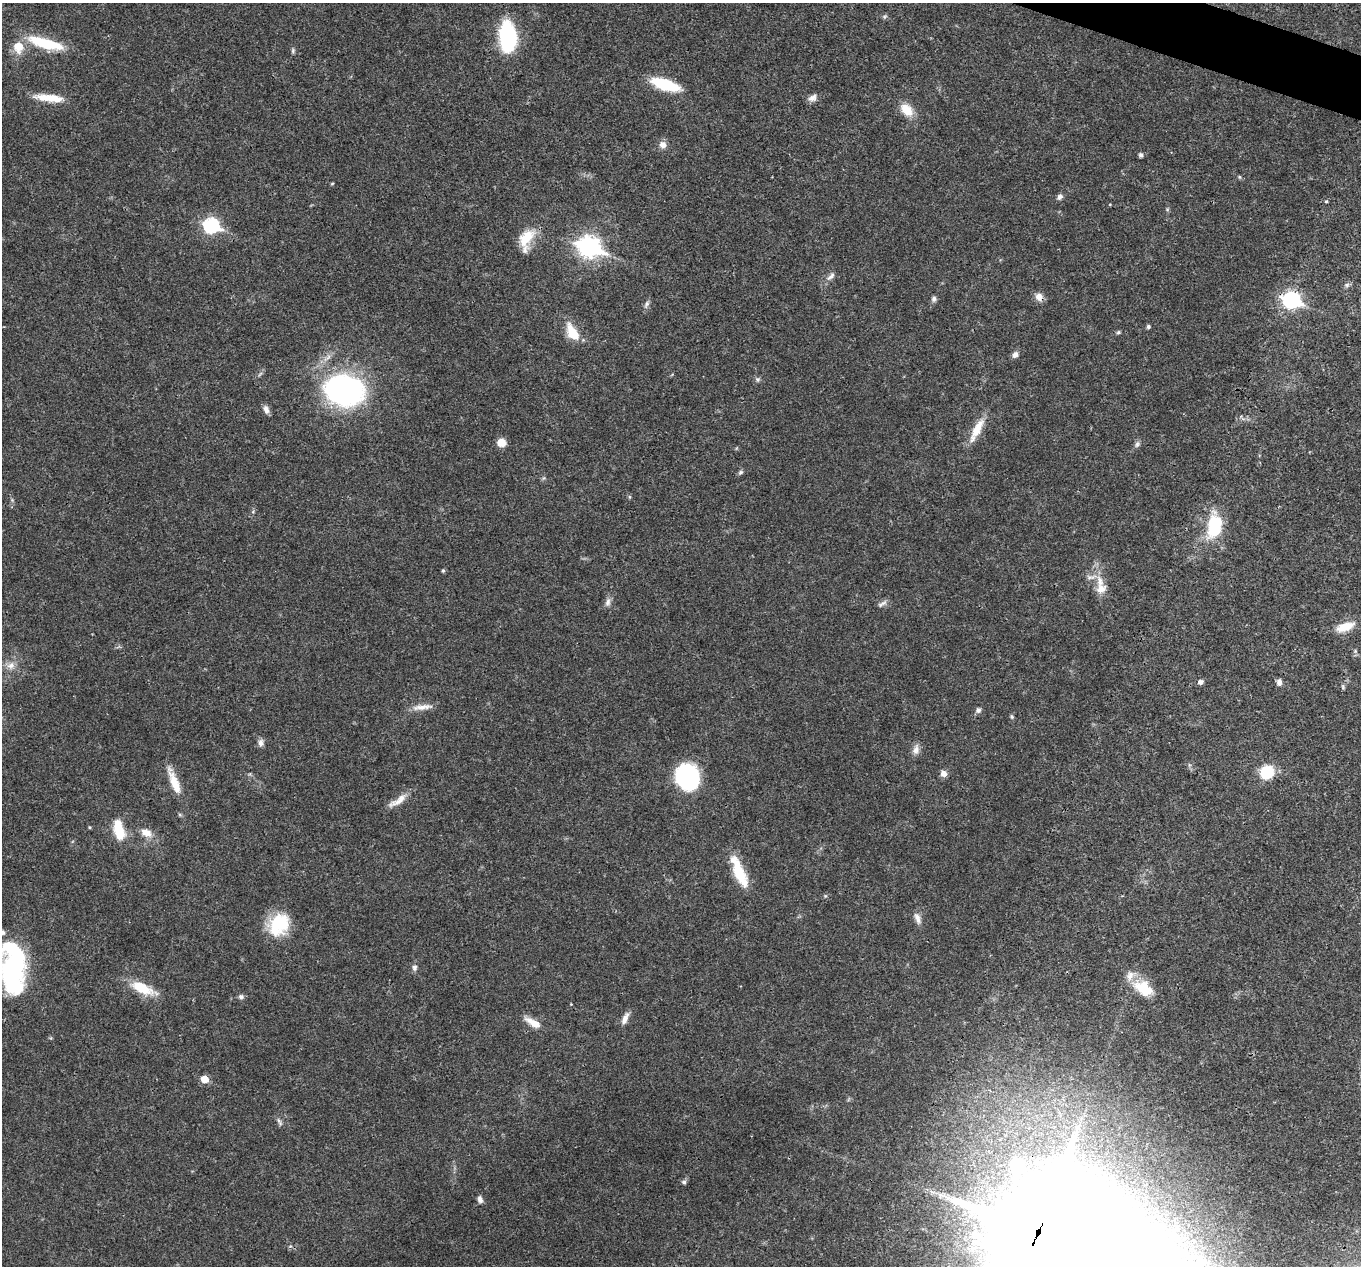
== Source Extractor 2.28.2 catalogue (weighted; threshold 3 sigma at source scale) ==
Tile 10 of 4 x 4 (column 2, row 3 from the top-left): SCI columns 1365-2723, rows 1532-2795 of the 5444 x 5458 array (HDU 1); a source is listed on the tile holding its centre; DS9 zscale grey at full resolution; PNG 1363 x 1268 px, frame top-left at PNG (2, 3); no overlay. Shown black and unused: <1% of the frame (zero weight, under 3 of 4 exposures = <1% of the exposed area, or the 3 px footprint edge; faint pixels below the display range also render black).
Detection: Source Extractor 2.28.2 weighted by HDU 2 'WHT'; one run over the whole footprint, this tile lists its part. Background 0.0168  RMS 0.0022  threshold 0.00981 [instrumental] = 3 sigma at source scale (4.5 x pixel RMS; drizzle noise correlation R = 1.50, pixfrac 1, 0.05/0.05 arcsec/px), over >= 5 px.
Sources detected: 80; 4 inside a brighter listed object's ellipse — not listed separately; the other 76 listed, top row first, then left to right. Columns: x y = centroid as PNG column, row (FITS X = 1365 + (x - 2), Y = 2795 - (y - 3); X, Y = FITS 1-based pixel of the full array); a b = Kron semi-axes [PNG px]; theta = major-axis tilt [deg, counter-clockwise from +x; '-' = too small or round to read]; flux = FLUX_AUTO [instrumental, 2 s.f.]
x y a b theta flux
885 16 6 4 19 0.33
507 37 27 14 -83 24
45 43 43 11 -15 9.9
18 47 16 14 -86 3.7
293 51 7 5 89 0.38
665 84 23 8 -18 14
49 98 35 8 -7 4.7
812 98 12 8 27 1.1
907 110 19 13 -45 3.6
663 145 9 9 - 1.3
1141 155 4 4 - 0.72
1239 177 6 4 -89 0.24
332 184 4 4 - 0.23
1060 197 8 7 - 0.68
1326 201 4 3 - 0.26
1167 209 6 4 -19 0.26
211 225 8 7 - 35
526 238 27 16 51 5.4
589 247 10 8 -20 120
831 276 14 6 45 1
1347 285 7 6 - 0.53
1039 297 10 9 - 1.6
934 299 7 6 - 0.67
1292 300 9 7 -19 57
646 304 11 6 69 0.74
1148 327 5 5 - 0.44
572 332 21 10 -59 5.2
1118 332 5 5 - 0.36
1015 354 9 7 46 0.9
757 379 6 6 - 0.49
344 390 40 30 -10 53
266 409 11 6 -74 1
977 430 33 9 63 4.3
501 442 8 8 - 2.4
1137 444 9 6 71 0.64
740 472 8 5 39 0.45
1215 526 26 14 81 12
443 571 5 4 - 0.31
1100 581 19 10 -76 3
608 602 13 7 77 0.98
882 604 15 6 32 0.79
1345 627 24 10 19 3.9
1355 651 5 5 - 0.33
11 665 12 9 30 1.7
1201 682 6 5 - 0.81
1279 682 8 6 86 0.82
1343 687 7 5 -79 0.35
422 707 28 7 6 2.1
978 710 7 6 - 0.71
1012 717 6 5 - 0.37
261 743 10 7 -84 0.91
916 749 14 8 75 1.3
1267 772 13 12 - 7.5
943 773 8 8 - 1.1
686 777 22 19 -62 27
174 782 35 9 -69 4.2
398 800 29 8 34 2.5
90 827 4 4 - 0.23
119 831 21 10 -77 7
146 833 15 9 -23 2.3
739 872 36 11 -67 8
917 918 16 7 -70 1.3
279 925 28 22 56 9.7
13 967 53 23 -89 37
414 968 9 7 79 0.71
142 988 29 11 -25 6.8
1143 988 29 17 -33 6.6
241 997 7 6 - 0.67
625 1018 15 6 66 1.5
533 1023 21 8 -29 2.8
204 1079 5 5 - 3.8
279 1122 12 5 -56 0.64
684 1182 6 5 - 0.46
480 1199 9 6 -74 0.84
1039 1232 37 30 -19 2500
1201 1264 24 12 37 5
Overlapping masked pixels (flux is a lower limit): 3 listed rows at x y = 1039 297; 1292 300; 1039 1232
Isophote crosses this tile's border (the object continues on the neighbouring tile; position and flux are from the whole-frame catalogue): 3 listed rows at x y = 13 967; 1039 1232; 1201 1264